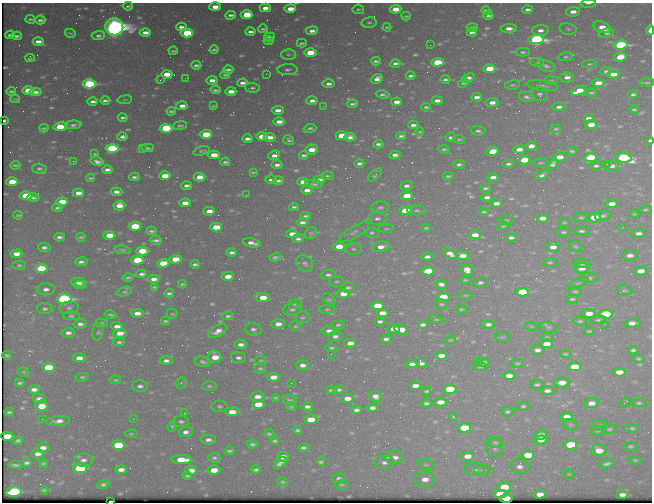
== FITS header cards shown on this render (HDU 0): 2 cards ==
NAXIS1  =                  650 / Width of table row in bytes
NAXIS2  =                  500 / Number of rows in table

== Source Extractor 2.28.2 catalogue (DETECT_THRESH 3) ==
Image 650 x 500 px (HDU 0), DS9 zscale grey, 1 PNG px = 1 image px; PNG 654 x 504 px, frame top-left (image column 1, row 500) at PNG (2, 3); each listed source drawn as its Kron ellipse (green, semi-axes under 4 px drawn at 4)
Background 437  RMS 2.1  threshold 6.42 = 3 sigma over >= 5 px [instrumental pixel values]
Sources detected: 628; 1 with non-positive FLUX_AUTO (blend fragments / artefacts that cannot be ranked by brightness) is neither listed nor drawn; of the other 627, the 500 brightest by FLUX_AUTO listed and drawn (127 fainter detections omitted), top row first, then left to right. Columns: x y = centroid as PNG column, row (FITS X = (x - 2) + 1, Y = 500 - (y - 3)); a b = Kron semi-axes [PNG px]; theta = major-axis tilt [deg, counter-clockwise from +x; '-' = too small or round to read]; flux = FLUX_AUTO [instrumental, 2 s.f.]
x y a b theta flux
588 3 7 3 2 300
128 6 4 3 - 240
215 7 5 4 - 1600
265 8 5 3 - 970
290 9 6 4 5 1600
358 9 6 5 - 230
395 9 6 4 2 2100
528 9 5 3 - 430
486 10 4 3 - 260
573 12 7 4 5 1200
230 15 5 3 - 380
247 15 6 4 3 7000
406 16 4 3 - 180
488 16 5 3 - 300
31 19 5 3 - 250
40 20 5 3 - 370
369 23 7 5 12 310
114 27 9 8 - 150000
181 27 5 3 - 580
387 27 4 2 - 190
602 27 9 5 -20 1900
472 28 5 3 - 580
509 28 8 4 2 820
263 29 4 2 - 230
568 29 8 5 -11 300
540 30 8 5 3 760
650 30 5 3 - 880
312 31 6 4 5 690
145 32 5 3 - 960
250 32 5 3 - 510
472 32 5 4 - 560
70 33 5 2 - 180
187 33 6 4 -1 7200
606 33 8 4 13 330
10 35 5 3 - 320
16 36 5 3 - 330
98 36 7 4 2 370
269 37 5 3 - 290
269 40 5 4 - 260
536 40 8 4 2 44000
38 42 5 3 - 940
302 43 5 3 - 260
430 45 2 2 - 270
621 45 7 4 6 26000
214 50 4 3 - 250
173 51 4 2 - 210
310 52 6 4 1 3400
523 52 7 4 0 310
288 55 7 5 0 330
565 57 7 4 8 220
620 57 6 4 13 4000
30 58 5 4 - 220
376 61 4 3 - 300
437 62 6 4 3 5000
537 62 7 4 -3 240
395 64 5 3 - 430
589 64 7 4 1 230
196 65 5 3 - 340
546 66 10 5 -17 490
489 69 6 4 3 4300
228 70 5 3 - 370
288 70 10 5 1 470
606 71 6 4 7 310
167 74 6 4 1 2500
266 74 2 2 - 300
613 74 6 4 4 1500
225 75 5 3 - 220
411 76 5 3 - 330
567 77 7 5 1 890
185 78 2 2 - 210
468 78 6 4 22 630
377 79 6 4 25 850
445 79 5 3 - 280
160 80 3 2 - 200
212 80 5 3 - 800
551 80 7 3 1 190
242 83 5 3 - 650
463 83 5 4 - 200
598 83 7 4 -6 1800
647 83 7 3 5 240
89 84 6 4 1 20000
329 84 6 4 0 560
512 85 7 4 10 290
542 86 15 5 -8 560
252 88 7 5 -2 340
28 90 6 4 1 4100
215 90 5 3 - 300
11 91 4 3 - 260
231 91 5 4 - 1300
579 91 8 4 19 2600
36 92 6 4 5 610
591 93 5 3 - 230
540 94 8 7 - 470
633 94 5 3 - 300
383 95 7 3 -9 350
477 97 5 3 - 670
527 97 8 5 -11 480
15 99 5 2 - 190
125 100 7 3 8 180
437 100 5 3 - 670
93 101 5 3 - 480
105 101 5 3 - 380
312 101 6 3 2 670
397 102 5 3 - 850
492 103 6 4 7 910
352 104 5 3 - 320
182 106 5 3 - 880
213 106 4 3 - 180
323 106 2 2 - 250
426 107 5 3 - 260
559 107 6 4 5 510
634 109 4 3 - 200
278 110 6 4 2 960
171 111 4 3 - 260
123 117 5 3 - 350
588 118 5 3 - 460
4 121 3 2 - 280
279 121 6 4 1 1200
73 125 8 4 4 410
413 125 5 3 - 530
591 125 6 4 4 1700
180 126 7 3 8 290
60 127 7 4 8 4600
44 128 4 2 - 200
166 128 6 4 0 13000
310 128 6 4 3 310
556 129 5 3 - 220
478 131 7 4 -3 390
420 132 4 3 - 200
206 134 6 4 2 4700
262 136 6 4 2 2000
341 136 6 4 2 3200
401 136 5 3 - 310
122 137 5 3 - 470
269 137 6 4 0 1200
350 137 5 4 - 570
451 137 5 3 - 390
248 139 5 3 - 600
459 139 6 3 -4 210
289 140 6 4 -34 330
650 140 3 3 - 350
378 144 5 3 - 380
531 146 6 4 5 970
112 148 6 4 1 15000
142 148 2 2 - 950
147 148 6 3 -4 270
312 149 6 5 - 2200
444 149 5 3 - 260
519 149 6 4 5 1200
201 151 8 3 15 250
492 151 6 4 17 1900
572 151 5 3 - 240
95 154 4 2 - 200
214 155 6 4 0 2400
274 155 6 4 24 800
304 155 5 3 - 340
395 155 5 4 - 610
559 157 6 4 3 2000
590 157 6 4 7 5900
623 158 8 4 -9 24000
524 160 6 4 3 3800
73 161 3 2 - 250
97 161 6 4 -14 570
225 162 5 3 - 310
359 163 5 3 - 380
540 163 8 2 7 200
459 164 6 4 3 390
508 164 6 4 5 370
553 164 6 4 48 460
607 164 2 2 - 350
15 165 5 3 - 220
277 165 5 3 - 520
596 166 6 4 3 330
611 166 7 5 2 730
39 169 7 5 -2 330
107 170 5 3 - 550
253 172 4 3 - 180
375 175 8 4 42 380
542 175 7 4 25 480
165 176 6 4 2 2200
328 176 6 4 -4 230
448 176 5 3 - 240
134 177 5 3 - 330
199 177 6 4 3 1600
493 177 5 3 - 840
91 178 4 3 - 210
271 180 6 3 0 380
319 180 6 4 6 870
278 181 5 3 - 380
12 182 6 4 2 2400
303 182 6 4 1 1700
314 184 8 3 -5 330
187 186 5 3 - 470
406 186 6 4 6 520
485 188 5 3 - 270
307 190 5 4 - 810
116 192 6 3 -6 610
78 193 6 4 0 970
246 195 2 2 - 190
26 196 6 4 1 5200
407 196 6 4 3 2800
487 197 5 3 - 620
33 198 6 4 1 380
62 202 6 4 1 3400
185 203 6 4 1 1300
496 203 6 3 4 760
612 204 6 4 2 1100
119 205 6 5 - 1400
294 207 5 3 - 260
380 207 9 6 5 440
57 208 5 3 - 280
417 210 9 5 -2 430
645 210 6 3 12 200
209 211 6 4 2 1100
405 211 6 4 3 6400
484 212 4 2 - 200
634 214 4 3 - 180
18 215 4 2 - 190
305 216 5 3 - 280
603 216 8 5 15 420
581 217 7 5 1 250
594 217 6 5 - 2700
542 218 6 4 1 960
377 219 9 6 5 570
506 220 7 5 0 250
302 222 6 3 2 510
564 222 6 3 -3 180
135 226 6 4 3 5600
503 226 5 3 - 180
216 227 6 4 0 3800
623 227 2 2 - 450
426 228 4 3 - 210
386 229 8 3 4 190
152 231 5 3 - 270
581 231 7 4 0 370
354 232 17 5 30 660
563 232 7 4 0 260
311 233 7 5 47 250
372 233 7 5 5 320
638 233 7 4 5 670
292 234 6 4 2 1300
109 235 6 4 0 2500
475 235 6 4 1 1400
59 237 5 3 - 410
81 237 4 2 - 220
511 238 5 3 - 420
298 239 5 3 - 420
156 240 6 3 -3 410
252 243 9 3 -11 800
339 246 6 4 3 2300
575 246 7 5 -26 290
44 247 6 4 -5 490
381 247 9 5 8 1100
553 247 6 5 - 1000
353 249 9 5 -1 350
123 250 8 4 -8 250
142 251 6 4 1 4200
232 252 5 3 - 410
16 254 6 4 1 1600
450 254 8 4 -24 1000
630 255 8 5 5 760
462 256 6 4 -7 1300
275 257 6 3 15 330
427 257 5 3 - 500
176 259 6 4 3 2900
137 260 6 4 2 6400
81 262 6 4 8 440
163 263 6 4 2 3300
305 263 9 7 -46 460
550 263 7 4 1 250
195 264 4 3 - 310
582 264 9 3 1 270
19 265 7 4 0 280
41 268 6 4 2 6600
582 268 7 5 6 1300
467 270 6 5 - 1200
428 271 6 4 3 4100
641 271 6 4 3 1400
142 274 5 3 - 420
328 275 7 4 5 440
228 276 6 4 4 1200
128 277 5 3 - 230
589 278 9 5 1 420
154 279 5 4 - 700
465 280 6 3 7 190
78 282 7 4 0 880
337 282 7 5 -7 300
480 283 7 5 8 420
578 283 11 3 20 270
182 284 4 3 - 190
441 284 6 4 -20 610
80 285 6 4 2 750
154 287 4 3 - 180
348 288 7 5 2 350
46 289 9 6 1 680
625 290 8 5 -7 280
575 291 7 4 -6 240
124 292 7 4 18 270
522 292 6 4 2 6500
169 293 5 3 - 320
343 294 7 4 1 1600
465 295 7 3 0 190
443 297 6 4 3 4400
263 298 7 4 -8 2200
64 299 7 5 2 34000
329 299 7 4 -35 250
572 299 6 3 0 240
295 304 7 4 0 280
441 304 7 5 -12 280
377 306 6 4 2 4200
69 308 9 6 6 470
45 309 8 5 -1 400
292 309 9 6 10 500
327 309 8 4 1 260
461 309 6 4 2 210
137 313 6 4 0 950
382 313 6 4 1 1600
172 314 5 5 - 180
589 314 6 4 1 1400
606 314 6 4 1 10000
110 315 6 3 -10 270
71 316 8 4 -1 290
228 316 6 3 2 300
302 317 7 6 - 340
436 319 7 3 -10 190
599 320 8 4 -1 320
165 321 4 3 - 240
380 321 5 3 - 440
580 321 7 4 -7 240
101 323 6 4 0 230
632 323 7 4 3 970
80 324 6 4 -3 570
278 324 7 4 4 1100
488 324 7 4 0 550
604 324 2 2 - 470
338 325 6 4 8 250
423 325 5 3 - 440
117 326 6 4 -4 920
295 326 6 4 -11 220
531 326 6 4 -18 200
548 327 9 5 -8 320
253 329 8 6 -12 500
394 329 6 4 -1 2100
401 329 6 5 - 1800
218 331 10 5 28 980
329 331 8 4 -3 870
589 331 5 3 - 190
98 332 9 5 79 290
68 333 6 4 -2 610
120 333 7 4 4 1600
335 336 7 5 0 520
502 337 7 5 -11 320
547 337 6 4 0 200
386 339 5 3 - 460
450 340 6 4 19 200
119 342 6 3 0 300
350 343 6 4 2 960
241 344 6 4 0 640
547 344 6 4 2 2100
331 348 7 4 -5 270
537 350 7 5 4 680
633 350 5 3 - 330
331 354 2 2 - 380
565 354 5 3 - 210
7 355 5 3 - 190
441 356 6 4 2 1100
215 357 7 6 - 2300
79 358 6 4 3 1300
238 358 8 5 -4 490
638 358 6 4 -18 210
261 360 6 4 0 200
166 361 6 4 -2 550
478 361 2 2 - 370
203 362 8 5 -12 550
422 363 5 4 - 470
483 363 6 4 4 510
517 363 7 4 2 240
412 364 5 4 - 610
302 365 7 4 -2 720
48 367 6 4 2 5100
480 367 7 4 0 220
575 367 6 4 2 4000
260 369 6 5 - 280
24 372 6 4 -19 190
619 372 6 4 1 1600
509 376 6 4 0 1200
82 377 7 4 7 260
273 377 6 4 2 1200
115 380 6 4 10 220
562 382 7 5 4 1400
20 383 5 3 - 270
181 383 6 5 - 220
291 383 2 2 - 200
537 385 6 4 8 320
140 386 8 5 -3 530
209 386 7 4 0 280
415 386 6 4 0 1300
34 389 6 4 2 710
450 389 6 4 3 5800
331 390 5 3 - 260
339 390 6 4 8 320
426 391 4 3 - 210
547 391 7 4 1 650
258 396 7 5 5 910
375 396 7 5 -20 780
275 398 4 3 - 190
347 398 6 4 3 1100
39 399 7 5 -13 640
290 400 7 5 -16 340
440 402 6 4 4 1500
625 402 6 3 46 190
426 403 5 3 - 310
591 403 7 5 3 1200
639 403 7 4 0 320
258 404 6 4 0 3100
42 406 6 5 - 2800
220 406 8 5 -1 300
523 406 6 4 15 250
291 407 5 4 - 190
307 407 5 3 - 470
372 408 5 4 - 590
356 410 5 4 - 490
9 412 5 3 - 260
232 412 7 4 8 1600
507 412 6 4 9 310
184 413 3 2 - 200
453 416 3 2 - 220
567 417 6 4 -1 1200
42 419 2 2 - 310
133 419 3 2 - 280
311 419 6 4 2 3100
58 421 12 5 5 960
181 421 8 5 -1 380
570 425 7 5 -19 250
599 425 8 5 9 250
172 427 5 4 - 260
464 428 6 4 2 5300
632 428 6 4 -2 270
610 429 8 4 2 290
297 430 4 3 - 240
597 431 7 5 14 260
186 432 7 5 7 630
131 434 6 4 8 220
269 434 4 3 - 220
541 435 6 4 10 1300
7 436 6 4 0 2400
208 440 7 5 -1 620
541 440 7 4 3 960
18 441 5 3 - 300
275 441 4 3 - 250
495 443 8 5 -14 320
252 444 5 3 - 320
118 445 6 5 - 7200
570 445 6 4 2 7900
630 446 7 4 5 260
43 448 7 5 4 920
303 448 5 3 - 320
495 448 9 8 - 520
229 451 5 3 - 280
599 451 7 5 -6 1900
38 454 6 4 1 840
528 455 6 4 1 3300
467 456 7 5 0 1300
283 457 6 5 - 1100
395 457 9 7 2 990
214 458 6 4 -9 310
83 460 9 6 4 710
182 460 10 4 -1 3100
635 460 6 4 2 190
321 462 4 3 - 270
384 462 10 7 0 710
27 463 5 3 - 380
43 463 4 3 - 230
280 463 7 4 40 590
607 464 7 4 16 450
15 465 7 3 -3 320
426 465 8 5 -10 320
520 467 9 7 -9 710
80 468 7 5 0 15000
121 470 6 4 -1 830
214 470 6 4 4 1800
256 470 4 3 - 310
475 470 10 6 0 520
483 470 9 5 6 290
191 471 6 4 5 1100
569 474 5 4 - 180
187 476 4 3 - 260
339 478 7 5 6 350
425 479 10 7 0 1300
283 482 5 4 - 190
103 484 6 4 15 360
341 485 6 3 4 180
504 487 6 5 - 4000
44 490 4 3 - 200
14 492 8 5 10 18000
500 494 7 4 0 4700
540 494 6 4 3 1400
622 495 6 3 2 690
506 498 6 4 2 2400
111 501 3 2 - 340
At the frame edge (FLAGS 8, measured only in part): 4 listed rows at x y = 588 3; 650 30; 650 140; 111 501
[127 fainter detections neither listed nor drawn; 1 non-positive-flux detection neither listed nor drawn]